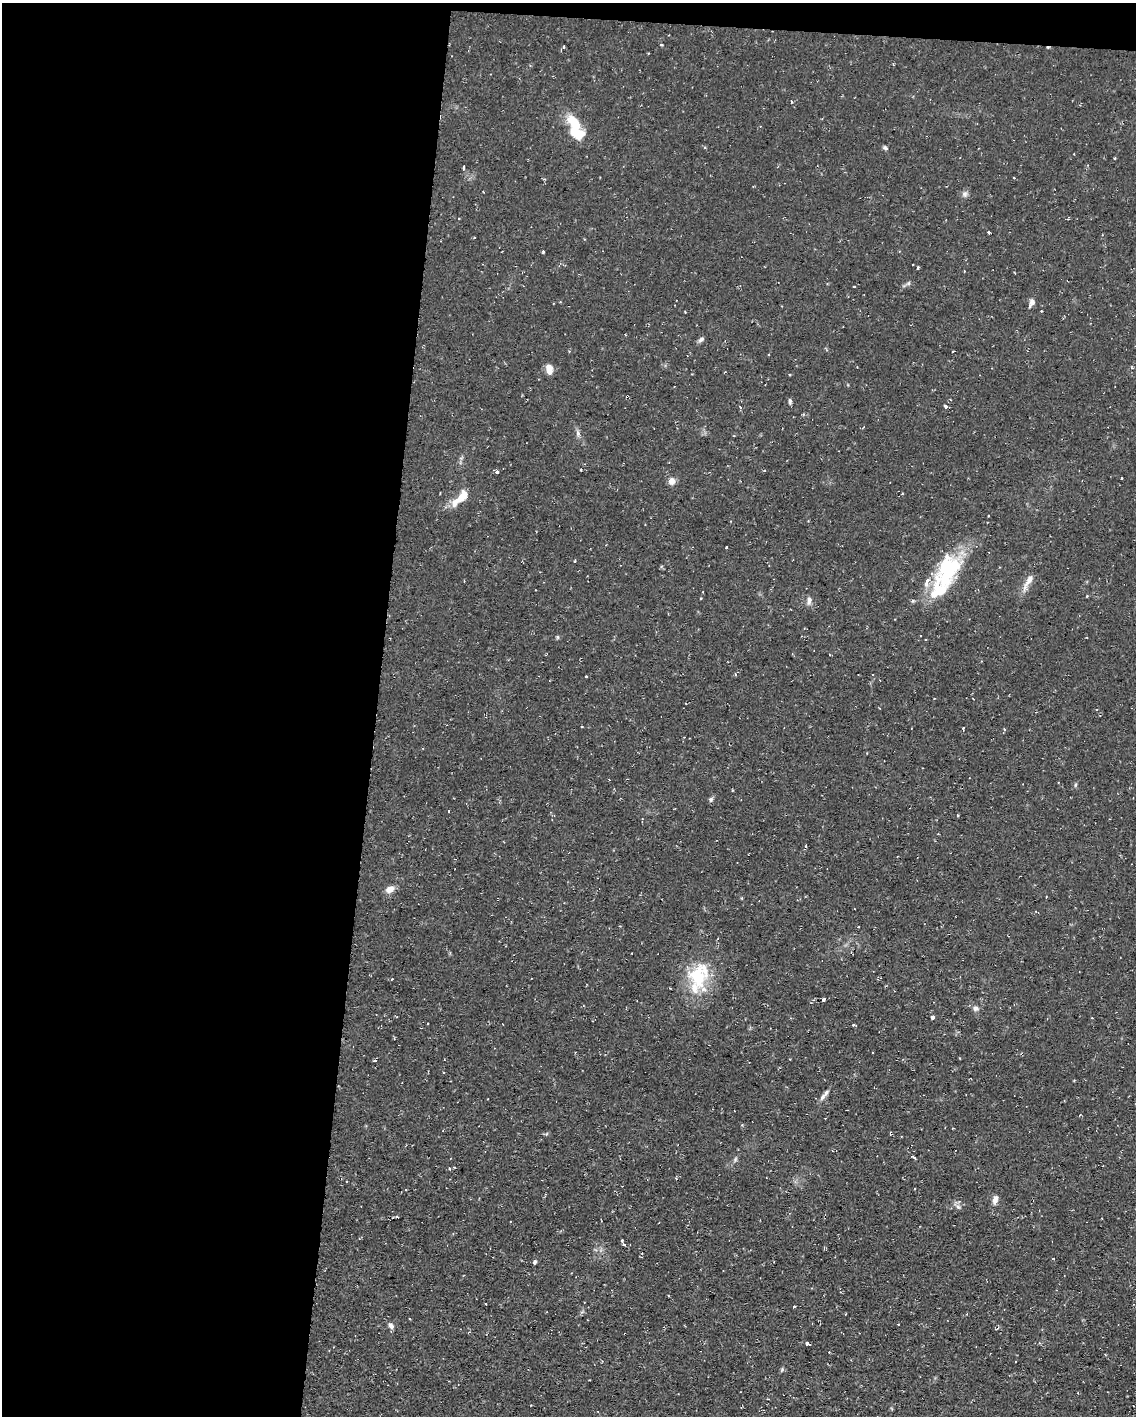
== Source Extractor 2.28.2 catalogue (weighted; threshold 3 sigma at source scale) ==
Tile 1 of 4 x 3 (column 1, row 1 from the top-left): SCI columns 1-1134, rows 3043-4456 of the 4537 x 4562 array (HDU 1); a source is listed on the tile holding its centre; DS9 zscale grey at full resolution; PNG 1138 x 1418 px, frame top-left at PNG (2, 3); no overlay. Shown black and unused: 34% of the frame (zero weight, under 2 of 3 exposures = <1% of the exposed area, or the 3 px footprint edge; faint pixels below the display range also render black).
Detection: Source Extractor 2.28.2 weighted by HDU 2 'WHT'; one run over the whole footprint, this tile lists its part. Background 0.112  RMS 0.0077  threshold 0.0345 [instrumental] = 3 sigma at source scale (4.5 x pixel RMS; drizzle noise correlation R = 1.50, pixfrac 1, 0.05/0.05 arcsec/px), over >= 5 px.
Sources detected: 83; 1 inside a brighter object's white glare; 7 cosmic-ray / hot-pixel residue — not listed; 6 inside a brighter listed object's ellipse — not listed separately; the other 69 listed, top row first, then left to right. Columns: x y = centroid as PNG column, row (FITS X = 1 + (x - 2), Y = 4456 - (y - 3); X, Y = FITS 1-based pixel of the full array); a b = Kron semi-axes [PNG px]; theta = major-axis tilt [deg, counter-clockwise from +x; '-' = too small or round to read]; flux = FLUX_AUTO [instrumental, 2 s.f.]
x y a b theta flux
661 45 3 3 - 2.5
563 47 4 3 - 1.4
791 101 4 2 - 0.68
577 133 16 10 -26 20
885 148 7 5 -28 1.5
1115 158 4 2 - 0.69
464 167 4 3 - 1.6
965 194 9 6 90 2.3
988 232 5 3 - 0.97
475 237 3 2 - 0.59
918 268 3 3 - 1.2
964 271 3 2 - 0.55
908 284 7 4 20 1.5
854 287 3 2 - 1
1032 302 10 6 67 3.6
1041 311 3 2 - 0.9
685 312 3 2 - 0.55
625 335 3 3 - 0.68
701 339 9 5 38 2.1
549 370 11 6 -79 7.9
627 396 4 2 - 0.7
790 401 7 4 -89 1.6
740 407 4 3 - 1.2
945 407 4 4 - 2.9
578 433 10 5 -83 2.4
764 470 3 3 - 0.75
497 472 4 4 - 1.8
1122 478 3 2 - 0.56
672 481 8 7 - 5.3
454 503 15 9 54 7.3
726 547 3 2 - 1
575 560 4 2 - 0.63
948 569 45 24 61 66
1029 579 20 8 57 6.6
700 598 3 3 - 1.1
809 601 12 5 84 2.9
558 637 6 4 -90 0.94
586 676 3 2 - 1.2
963 728 3 2 - 1.2
1075 785 6 3 71 0.99
711 799 6 6 - 1.6
449 811 3 3 - 1.4
806 846 4 2 - 2.2
390 889 11 7 22 5.6
859 927 3 2 - 0.55
632 953 2 2 - 0.43
698 976 32 24 -86 41
824 999 3 3 - 3.8
976 1008 9 7 -4 2.7
932 1017 4 4 - 4.4
853 1025 4 3 - 0.94
375 1060 4 3 - 1.1
823 1097 11 6 57 3.2
913 1157 4 3 - 1
735 1159 7 4 88 1.3
449 1169 4 3 - 0.96
347 1181 3 2 - 0.52
995 1200 11 6 73 4.1
958 1207 7 4 -19 1.6
622 1240 3 3 - 1.3
624 1245 4 3 - 1.2
535 1262 5 4 - 1.4
486 1304 2 2 - 0.71
794 1306 4 2 - 0.77
898 1324 2 2 - 0.7
391 1325 9 6 -56 2.8
807 1343 5 3 - 2.7
1015 1362 2 2 - 0.61
782 1369 6 4 48 1.1
Overlapping masked pixels (flux is a lower limit): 1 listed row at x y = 627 396
Unlisted compact peaks at least as high as the median listed source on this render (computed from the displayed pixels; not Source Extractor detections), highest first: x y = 543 252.